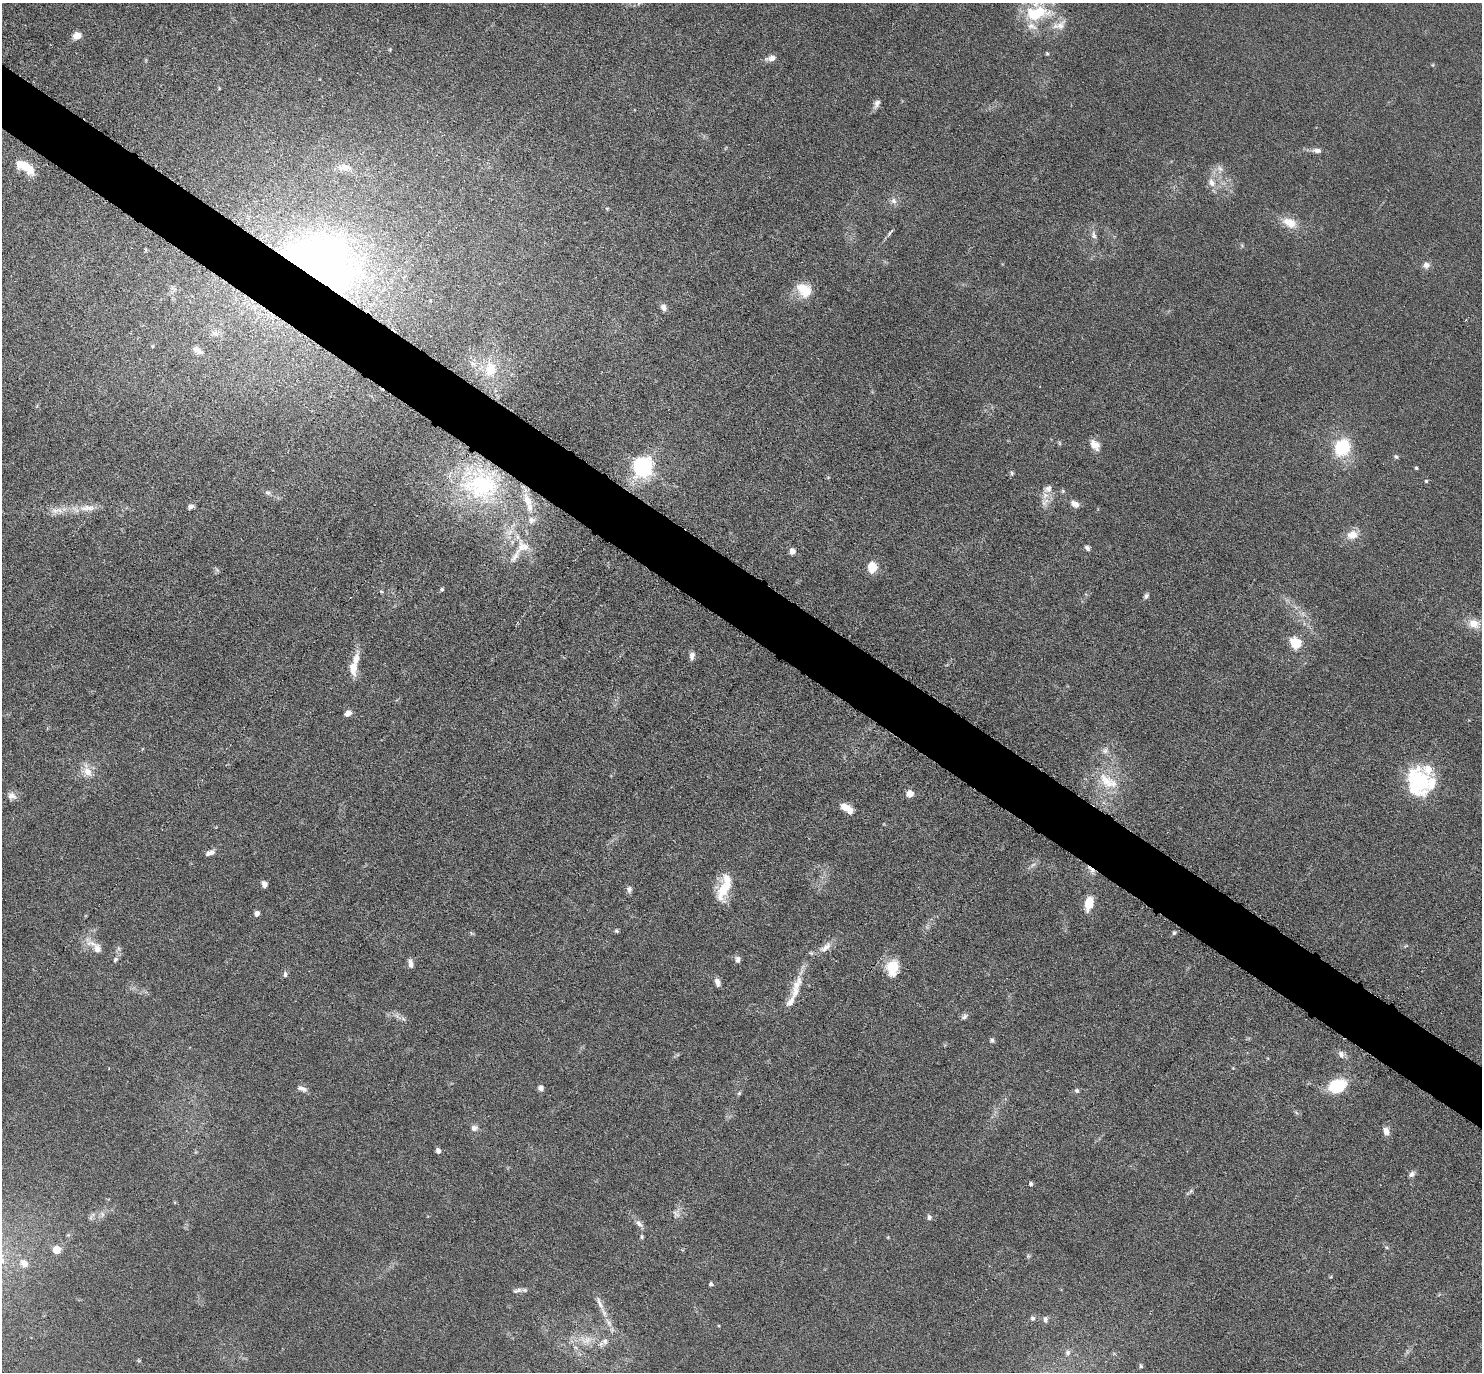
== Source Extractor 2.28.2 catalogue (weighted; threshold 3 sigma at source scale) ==
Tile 11 of 4 x 4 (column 3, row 3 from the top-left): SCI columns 3002-4481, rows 1817-3186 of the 6088 x 6079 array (HDU 1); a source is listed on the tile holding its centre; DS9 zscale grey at full resolution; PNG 1484 x 1374 px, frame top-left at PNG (2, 3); no overlay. Shown black and unused: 5% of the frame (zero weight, under 3 of 6 exposures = <1% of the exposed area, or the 3 px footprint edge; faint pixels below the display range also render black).
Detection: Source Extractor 2.28.2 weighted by HDU 2 'WHT'; one run over the whole footprint, this tile lists its part. Background 0.0331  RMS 0.0038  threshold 0.0154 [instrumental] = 3 sigma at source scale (4.09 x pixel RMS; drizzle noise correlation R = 1.36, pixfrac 0.8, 0.05/0.05 arcsec/px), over >= 5 px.
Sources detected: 133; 4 too faint to see at this stretch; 2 inside a brighter object's white glare — not listed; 14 inside a brighter listed object's ellipse — not listed separately; the other 113 listed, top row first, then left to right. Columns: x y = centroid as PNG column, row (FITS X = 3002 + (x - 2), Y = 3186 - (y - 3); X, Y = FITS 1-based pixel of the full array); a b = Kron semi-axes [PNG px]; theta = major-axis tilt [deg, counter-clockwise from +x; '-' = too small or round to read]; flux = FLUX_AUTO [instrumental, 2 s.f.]
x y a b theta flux
1037 13 30 16 11 19
1059 25 22 11 21 4.4
77 35 8 7 - 3.6
390 50 5 4 - 0.38
1047 53 5 4 - 0.45
771 58 13 7 12 2
877 104 13 7 66 1.6
1317 150 12 6 -5 1.8
344 167 18 9 -3 3.3
27 168 20 10 -49 6.9
1220 168 10 6 -49 1.5
1212 182 11 9 -57 2.8
894 201 9 8 - 1.7
607 208 6 3 18 0.35
1289 223 20 12 -25 5.8
890 232 12 3 46 0.86
1094 235 12 7 -79 1.6
321 264 83 55 -25 210
1426 265 8 8 - 1.8
804 290 19 14 -40 7.8
664 308 9 7 -56 1.5
215 333 11 8 -29 2.2
152 346 4 4 - 0.37
196 349 14 9 -43 2.6
490 369 22 16 85 8.8
1059 443 6 4 -71 0.45
1095 445 14 9 -54 3.3
1342 448 11 10 - 23
1396 457 6 5 - 0.66
643 467 7 7 - 190
1416 468 4 3 - 0.5
1012 473 7 4 -70 0.64
1426 481 4 4 - 0.47
481 485 54 46 -4 53
1048 489 13 10 34 2.6
1063 491 5 5 - 0.54
268 493 7 6 - 0.96
1044 503 8 7 - 1.5
1073 503 9 7 -82 1.5
190 506 7 5 32 1.3
530 507 13 8 -87 3
87 508 26 9 5 4.8
57 510 23 9 0 4.3
1352 535 14 11 17 4.1
523 546 22 17 -40 7.8
1087 548 8 6 -45 0.87
792 551 6 5 - 2.7
872 567 9 7 85 7.4
442 589 5 4 - 0.57
1146 596 8 6 65 0.93
1474 623 15 12 -21 4.4
1295 643 6 5 - 35
692 656 10 6 83 1.5
353 668 16 9 -87 4.8
348 713 8 6 25 1.8
1105 751 9 8 - 1.6
87 771 18 11 -58 4.4
1420 780 38 24 -43 25
1106 781 29 17 -52 11
910 794 6 6 - 3.7
12 796 12 8 -14 2
845 807 10 7 -23 4.5
210 853 12 6 23 1.5
1091 870 13 6 -57 1.7
264 884 6 5 - 1.9
629 889 8 7 - 1.2
723 889 29 13 70 9.8
1089 903 14 8 78 7.5
257 913 6 5 - 1.6
617 931 5 5 - 0.57
471 933 6 4 -71 0.47
1174 933 5 4 - 0.56
95 947 29 10 -42 5.3
825 947 19 9 42 3.3
118 948 6 4 -71 0.68
738 960 8 6 82 1.3
410 964 11 5 -76 1.6
892 968 21 15 85 8.2
285 974 7 5 86 0.98
717 982 10 6 -74 1.7
797 984 27 11 62 6.4
964 1017 9 6 33 0.99
403 1019 8 5 -44 0.94
992 1040 6 6 - 0.75
1341 1054 11 8 -65 1.6
1233 1068 4 4 - 0.26
1337 1086 14 10 19 23
541 1088 6 5 - 1.8
302 1089 14 6 -21 1.6
1077 1091 6 6 - 0.8
739 1093 6 5 - 0.56
474 1128 9 8 - 1.5
1386 1131 11 7 -66 2.2
438 1151 5 4 - 1.7
1412 1174 9 6 46 1.3
1031 1184 5 5 - 0.71
1191 1191 6 5 - 0.6
676 1214 13 10 -70 2
929 1217 7 6 - 0.89
639 1224 13 7 -46 1.8
642 1237 6 4 89 0.52
888 1237 5 3 - 0.29
56 1250 5 5 - 9.4
24 1263 10 8 -42 2.7
711 1284 5 4 - 0.83
517 1290 15 6 13 1.5
600 1303 21 6 -65 2.7
1033 1318 6 5 - 0.87
1045 1319 9 6 -88 0.98
609 1323 14 6 -62 2.3
586 1340 21 13 -6 6.5
1068 1353 9 7 64 1.2
1141 1366 6 4 -61 0.54
Overlapping masked pixels (flux is a lower limit): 3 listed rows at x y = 321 264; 481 485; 1091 870
Isophote crosses this tile's border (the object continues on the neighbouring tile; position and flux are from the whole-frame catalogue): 1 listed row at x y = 1037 13